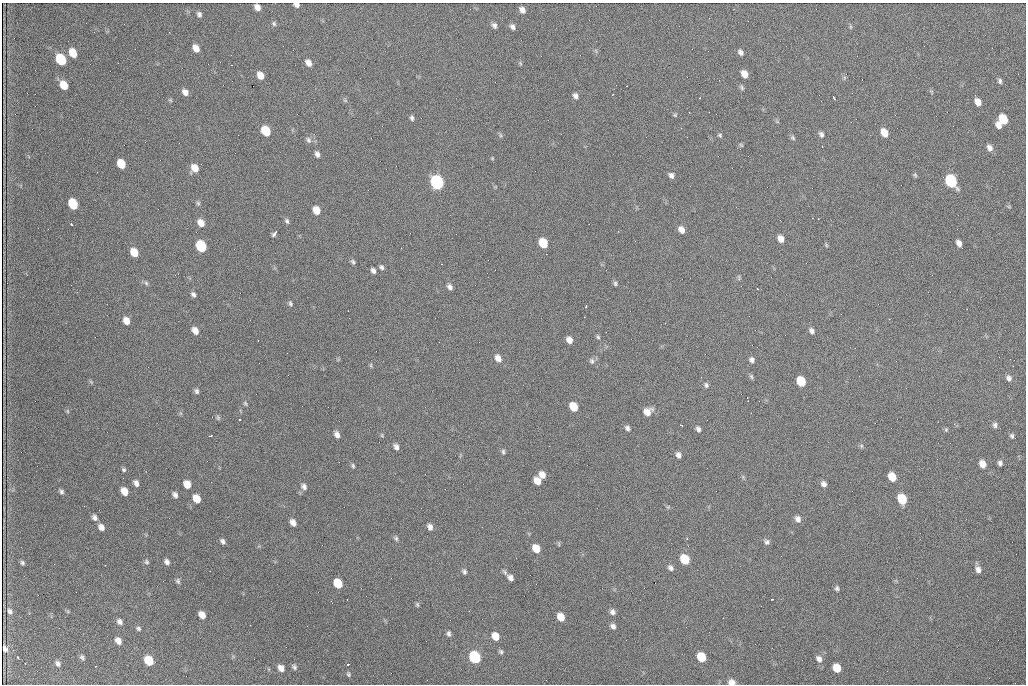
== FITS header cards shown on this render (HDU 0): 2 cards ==
NAXIS1  =                 1024 /fastest changing axis
NAXIS2  =                  682 /next to fastest changing axis

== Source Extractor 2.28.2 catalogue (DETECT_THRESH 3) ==
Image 1024 x 682 px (HDU 0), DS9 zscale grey, 1 PNG px = 1 image px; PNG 1028 x 686 px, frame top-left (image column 1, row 682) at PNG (2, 3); no overlay
Background 2240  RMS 32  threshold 95.4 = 3 sigma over >= 5 px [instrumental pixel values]
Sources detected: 183; all 183 listed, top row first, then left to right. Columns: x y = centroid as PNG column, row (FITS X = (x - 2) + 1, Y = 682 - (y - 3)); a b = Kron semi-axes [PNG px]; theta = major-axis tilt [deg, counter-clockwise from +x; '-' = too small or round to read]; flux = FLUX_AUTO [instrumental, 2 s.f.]
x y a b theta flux
296 5 5 4 - 8400
257 7 6 5 - 14000
734 9 2 2 - 1200
522 10 6 5 - 9900
199 14 7 6 - 6100
124 24 3 2 - 1600
274 24 7 5 -60 4300
494 25 7 5 -66 6500
512 27 7 5 -58 7100
850 27 6 4 71 2600
196 48 7 5 -54 17000
596 51 6 4 -71 3000
741 52 6 4 -53 6800
73 53 8 6 -60 40000
61 59 8 6 -60 130000
308 63 8 6 -57 13000
520 63 6 4 -47 2900
744 74 7 5 -59 21000
260 75 7 6 - 20000
844 78 7 4 72 3200
1000 81 6 4 -77 5100
64 85 7 6 - 33000
742 87 7 5 -67 4000
931 91 6 4 -18 2700
185 92 7 6 - 11000
575 96 7 6 - 7400
834 98 3 2 - 2600
170 100 5 4 - 2700
345 100 6 4 -19 2900
821 101 2 2 - 920
978 102 7 5 -58 16000
675 115 5 4 - 2600
412 118 7 5 -72 4600
1003 119 8 6 -62 61000
999 125 7 5 -57 13000
266 131 8 6 -58 79000
884 133 7 5 -62 26000
821 134 7 5 -63 5900
500 135 7 4 -88 3300
720 135 5 5 - 3300
793 138 7 5 -53 4100
308 140 8 7 - 7000
741 145 6 4 -45 2400
990 148 8 6 -62 10000
317 154 7 5 -68 7800
492 158 5 4 - 2100
121 164 7 6 - 47000
195 168 8 6 -54 23000
671 175 7 6 - 7500
915 175 7 4 -64 3100
951 181 9 6 -60 220000
437 182 8 6 -60 430000
198 203 6 5 - 3500
73 204 8 6 -60 87000
1009 207 6 3 -19 2200
316 210 7 6 - 27000
287 221 7 5 -63 4500
201 223 8 6 -53 19000
71 224 4 3 - 4200
681 230 7 6 - 14000
274 233 6 3 52 11000
781 239 7 5 -58 14000
543 243 7 6 - 62000
959 243 6 5 - 11000
826 245 6 3 -71 2600
201 246 8 6 -59 140000
134 252 7 6 - 33000
353 262 7 5 -67 4300
441 264 2 2 - 1300
381 267 7 5 -49 4900
373 270 6 4 -59 6800
739 277 9 3 -80 2600
146 283 7 5 -46 4000
615 283 6 5 - 3800
450 287 7 5 -51 8000
193 294 6 5 - 6100
290 303 6 4 -71 4000
586 306 3 2 - 3200
126 321 7 6 - 19000
665 323 2 2 - 880
195 331 7 5 -54 16000
812 331 7 6 - 7000
598 337 6 4 -74 3200
569 340 6 5 - 13000
498 358 9 6 -57 14000
752 360 6 6 - 7100
592 361 8 7 - 6000
371 365 6 4 90 2900
1013 366 2 2 - 5700
751 376 7 4 -71 3500
1009 378 8 7 - 8300
801 381 7 6 - 63000
91 382 6 4 -44 2900
706 385 7 5 -81 5000
196 391 6 4 -58 5000
245 403 7 4 -54 3300
573 407 7 6 - 44000
67 411 6 4 -89 2800
647 412 9 8 - 20000
218 417 7 5 -71 3500
239 419 3 2 - 3700
681 425 3 2 - 1700
995 425 7 6 - 6100
627 428 7 5 -63 6100
698 429 7 5 -61 6300
946 430 5 4 - 2900
337 434 7 5 -66 9500
382 435 5 4 - 2400
210 436 3 2 - 2400
1012 436 6 5 - 4200
861 446 6 5 - 3400
396 447 7 5 -62 8000
503 452 7 5 -88 4200
678 455 7 6 - 8200
1000 463 6 5 - 6100
982 464 7 6 - 19000
353 466 6 4 -74 3300
124 470 6 5 - 3800
542 475 7 6 - 14000
892 477 7 6 - 38000
537 481 7 6 - 23000
136 483 8 5 -63 9400
187 484 7 6 - 24000
824 484 7 5 -51 8600
304 487 8 7 - 8200
61 491 6 4 -56 5100
124 491 7 5 -62 24000
175 495 7 5 -61 7500
197 499 7 6 - 30000
902 499 8 6 -64 71000
668 507 5 4 - 2400
99 510 2 2 - 930
94 518 8 6 -55 8000
798 519 8 7 - 9600
293 523 7 5 -62 13000
101 527 7 6 - 12000
430 527 7 5 -71 9200
396 538 6 5 - 4100
687 539 3 3 - 4000
223 541 7 5 -49 6200
767 542 7 6 - 6000
536 548 7 6 - 33000
685 559 7 6 - 73000
146 562 6 6 - 4200
167 562 7 5 -52 7400
22 563 6 4 -72 4100
105 565 3 2 - 2000
670 568 8 6 -52 6900
978 569 8 6 -61 10000
464 572 6 5 - 4900
510 578 8 6 -41 10000
178 581 8 5 -63 4500
338 583 7 6 - 56000
837 588 6 5 - 4400
772 599 3 2 - 4300
417 604 6 5 - 3200
10 611 9 7 -61 7100
612 612 7 6 - 8000
202 615 7 5 -49 19000
561 617 7 5 -56 27000
120 622 7 5 -49 8000
250 625 2 2 - 890
613 626 7 5 -47 7600
138 628 7 5 -34 4200
449 634 7 5 -87 5400
495 636 8 6 -53 26000
118 641 7 6 - 13000
5 649 6 4 -68 5900
13 650 3 3 - 1800
501 652 5 5 - 4200
18 657 3 3 - 4100
82 657 8 5 -50 4700
475 657 8 6 -55 220000
701 657 7 6 - 54000
819 659 9 7 -57 9700
149 661 8 6 -52 63000
58 663 6 5 - 6100
348 664 3 3 - 4900
294 667 7 5 -56 5200
281 668 8 6 -52 14000
837 668 7 6 - 37000
348 674 6 5 - 3600
732 682 8 6 -7 12000
At the frame edge (FLAGS 8, measured only in part): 2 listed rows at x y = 296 5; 732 682

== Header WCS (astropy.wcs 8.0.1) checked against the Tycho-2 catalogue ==
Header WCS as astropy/WCSLIB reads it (CRVAL/CRPIX/CD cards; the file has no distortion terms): RA---TAN/DEC--TAN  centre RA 07:09:12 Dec +30:56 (107.30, +30.93 deg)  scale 1.43 arcsec/px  FOV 24.4' x 16.3'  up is -93 deg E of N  parity flipped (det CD > 0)
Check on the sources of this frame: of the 60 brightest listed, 5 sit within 2.1 arcsec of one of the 11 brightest Tycho-2 stars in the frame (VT <= 12.48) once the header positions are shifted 0.66 arcsec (0.61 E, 0.26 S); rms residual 0.95 arcsec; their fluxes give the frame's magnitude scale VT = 24.85 - 2.5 log10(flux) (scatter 0.15 mag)
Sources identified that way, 5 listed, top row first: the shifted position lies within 2.1 arcsec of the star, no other Tycho-2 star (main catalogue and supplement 1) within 4.2 arcsec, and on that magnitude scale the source's flux lands within +1.5 / -3 mag of the star's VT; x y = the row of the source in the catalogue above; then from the Tycho-2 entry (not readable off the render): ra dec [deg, ICRS J2000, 3 dp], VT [Tycho-2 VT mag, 2 dp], TYC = Tycho-2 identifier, HIP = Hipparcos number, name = IAU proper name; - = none
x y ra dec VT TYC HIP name
951 181 107.215 +31.104 11.64 2438-821-1 - -
437 182 107.226 +30.900 10.76 2438-883-1 - -
73 204 107.244 +30.756 12.13 2438-718-1 - -
201 246 107.261 +30.807 12.26 2438-856-1 - -
475 657 107.445 +30.924 11.38 2438-1056-1 - -